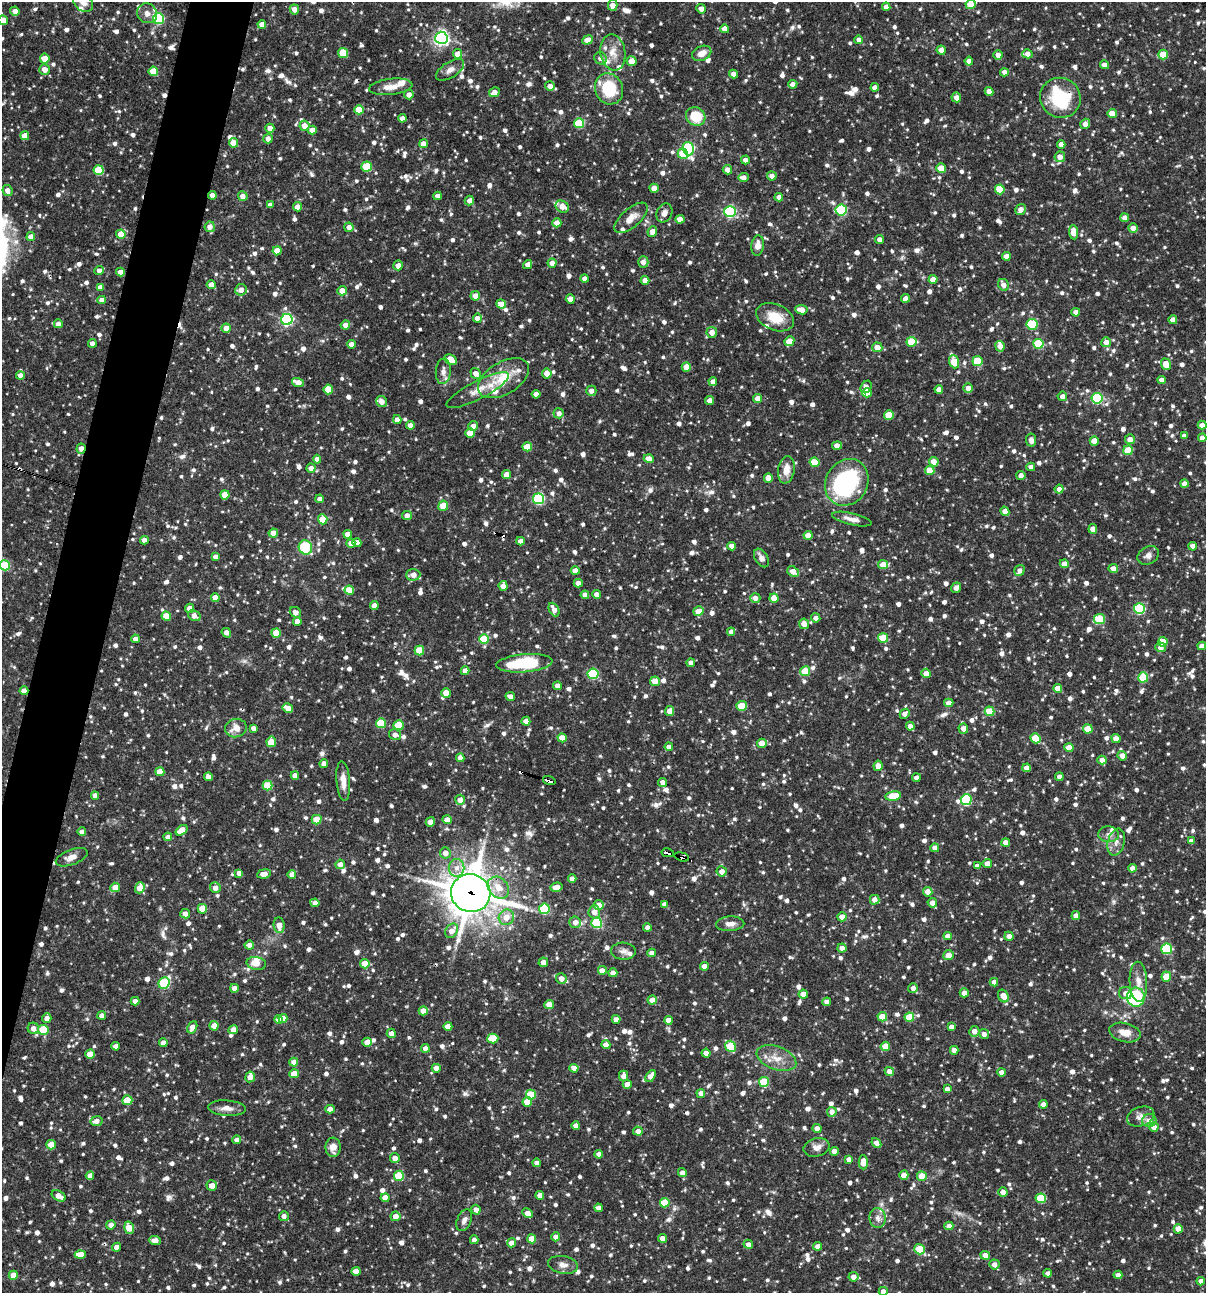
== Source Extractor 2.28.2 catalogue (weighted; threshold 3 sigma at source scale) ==
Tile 7 of 4 x 4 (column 3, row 2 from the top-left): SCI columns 2657-3860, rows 2585-3875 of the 5188 x 5168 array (HDU 1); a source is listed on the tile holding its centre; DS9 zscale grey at full resolution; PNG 1208 x 1295 px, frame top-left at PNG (2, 2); each listed source drawn as its Kron ellipse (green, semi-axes under 4 px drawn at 4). Shown black and unused: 4% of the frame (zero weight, under 3 of 4 exposures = <1% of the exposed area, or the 3 px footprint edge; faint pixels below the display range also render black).
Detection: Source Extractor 2.28.2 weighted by HDU 2 'WHT'; one run over the whole footprint, this tile lists its part. Background 0.0835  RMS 0.0039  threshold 0.0176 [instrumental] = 3 sigma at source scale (4.5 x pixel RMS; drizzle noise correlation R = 1.50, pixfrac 1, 0.05/0.05 arcsec/px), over >= 5 px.
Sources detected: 1524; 1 inside a brighter object's white glare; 10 cosmic-ray / hot-pixel residue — neither listed nor drawn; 27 inside a brighter listed object's ellipse — not listed separately; of the other 1486, all 500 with FLUX_AUTO >= 2.02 (the completeness limit of this list) listed and drawn (986 fainter detections not listed), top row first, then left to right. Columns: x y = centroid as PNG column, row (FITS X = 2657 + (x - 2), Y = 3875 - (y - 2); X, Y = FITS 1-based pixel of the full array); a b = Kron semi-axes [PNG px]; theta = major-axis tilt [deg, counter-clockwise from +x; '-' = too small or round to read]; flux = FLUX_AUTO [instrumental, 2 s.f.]
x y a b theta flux
83 2 11 8 -45 2.9
971 4 5 4 - 8.8
613 5 5 4 - 2.9
886 7 4 4 - 2.5
294 9 5 4 - 2.9
701 9 5 4 - 2.5
15 11 4 4 - 2.8
147 13 10 9 - 2.6
159 19 5 5 - 34
3 20 5 4 - 5.7
262 24 4 4 - 3.3
725 29 4 4 - 3.9
441 38 6 6 - 110
587 40 5 4 - 3.5
859 40 4 4 - 2.3
941 50 4 4 - 2.7
613 52 18 12 -80 5.5
343 53 5 5 - 13
702 53 10 7 23 4
458 54 4 4 - 4.3
1027 54 5 4 - 2.8
998 55 5 4 - 2.9
1163 55 5 4 - 9.5
600 58 6 6 - 2.1
45 59 5 5 - 6.2
632 61 5 5 - 4.2
969 61 4 4 - 3.2
1105 65 4 4 - 2.7
44 69 5 5 - 3.3
450 70 16 7 33 2.8
153 71 5 5 - 11
1004 72 4 4 - 2.2
733 74 4 4 - 2.7
793 84 4 4 - 2.3
550 86 5 5 - 2.6
391 87 22 8 7 4.5
875 87 4 4 - 2.9
609 89 16 13 -67 17
989 91 4 4 - 2.9
494 92 6 4 29 3.2
409 95 4 4 - 2.4
956 97 5 4 - 2.4
1060 98 20 20 - 24
359 110 5 4 - 7.3
1112 114 4 4 - 6.5
696 116 10 9 - 12
402 118 4 4 - 2.1
579 123 5 5 - 19
1085 124 5 5 - 2.8
304 126 5 5 - 3.9
270 128 4 4 - 3
312 130 4 4 - 3.2
25 136 4 4 - 4.6
268 139 5 4 - 2.6
233 143 5 4 - 6.3
423 144 4 4 - 3.6
1061 144 4 4 - 2.5
688 149 7 5 -72 50
683 154 5 5 - 9.2
1060 157 5 5 - 3.2
745 160 4 4 - 2.1
367 167 5 5 - 16
941 168 5 4 - 6.6
99 170 5 5 - 19
727 170 5 4 - 3
772 176 5 4 - 2.3
743 177 5 4 - 2.3
654 188 4 4 - 4.2
1000 189 5 4 - 11
7 191 6 4 -63 2.9
212 195 4 4 - 2.6
243 196 5 4 - 3.1
437 196 4 4 - 2
779 197 4 4 - 2
469 201 5 4 - 2.3
270 205 4 4 - 2.1
297 207 4 4 - 2.9
562 207 7 5 -30 3.4
1021 209 6 5 - 3
841 210 5 5 - 34
730 211 5 5 - 54
664 213 10 7 65 2.2
631 218 20 9 41 4.4
1125 218 4 4 - 3.8
680 219 4 4 - 3.7
557 223 4 4 - 3.2
210 227 5 5 - 2.8
349 227 4 4 - 2.7
1133 228 5 4 - 3.5
652 231 5 4 - 2.8
1074 232 7 4 -84 4.7
121 234 4 4 - 6.5
31 237 4 4 - 3.4
880 239 4 4 - 2.8
758 246 10 6 83 3.2
277 251 4 4 - 6.3
1006 256 4 4 - 2.8
643 262 6 5 - 2.2
552 263 4 4 - 2.5
528 264 5 4 - 2
398 265 5 5 - 2.7
99 271 5 4 - 2.7
120 272 4 4 - 3.8
585 278 4 4 - 2.5
933 279 4 4 - 3.5
645 280 4 4 - 3.3
211 285 4 4 - 3.6
1003 285 6 5 - 3
100 287 4 4 - 2.3
241 290 6 5 - 3.2
342 291 5 4 - 3.6
475 296 5 4 - 2.7
905 298 4 4 - 2.7
570 299 4 4 - 2.6
102 300 4 4 - 2.8
501 304 5 4 - 3.2
801 310 6 4 -10 3.8
1076 312 4 4 - 2.2
775 317 20 13 -23 9.3
477 318 4 4 - 2.8
287 319 5 5 - 52
1173 320 4 4 - 3.3
58 324 4 4 - 2.7
1032 324 5 5 - 20
345 325 5 4 - 2.4
226 328 4 4 - 4.2
712 332 5 5 - 3.5
789 341 5 4 - 5.3
911 342 5 5 - 14
1106 342 5 5 - 2.8
92 343 4 4 - 2.5
351 344 4 4 - 2.7
1038 344 5 5 - 22
1000 346 5 4 - 3.4
877 347 5 5 - 3.9
450 360 6 4 -28 8.5
977 361 5 5 - 14
954 362 7 4 -70 12
1166 364 6 5 - 5.8
686 367 4 4 - 4.6
443 371 13 7 85 2.5
476 374 6 4 -56 3
547 374 5 4 - 3.1
20 375 4 4 - 2.5
504 378 28 16 31 14
1162 380 4 4 - 2.5
298 382 6 4 -17 4.2
713 382 4 4 - 2.4
866 387 6 5 - 2.6
968 388 5 4 - 2.9
328 389 5 4 - 8.8
939 389 4 4 - 2.4
478 390 35 9 27 6.2
591 391 5 5 - 2.1
867 393 5 4 - 4.1
536 394 4 4 - 2.2
1062 396 5 5 - 2.3
758 398 4 4 - 4.3
1097 398 5 5 - 32
710 400 4 4 - 2.7
382 402 6 5 - 3.4
559 413 5 5 - 2.4
889 415 5 4 - 9.4
397 420 4 4 - 2.6
410 425 4 4 - 2.6
1202 425 4 4 - 2.6
473 426 5 4 - 2.5
470 433 4 4 - 7.3
1184 436 4 4 - 2.3
1202 438 4 4 - 2.7
1130 439 5 4 - 2.8
1031 440 6 5 - 2.1
1094 441 4 4 - 5.3
837 445 5 4 - 2.6
527 447 4 4 - 8.5
81 449 5 4 - 2.7
1128 450 5 5 - 12
317 459 4 4 - 2.6
649 459 5 4 - 3.5
814 462 5 4 - 8.7
934 462 5 4 - 3.9
1031 467 4 4 - 2.7
311 468 4 4 - 2.7
786 470 14 8 81 5
930 470 5 4 - 5.9
506 474 4 4 - 2.6
1021 475 4 4 - 2.3
768 478 4 4 - 5
847 482 24 21 58 48
1184 484 4 4 - 2.5
1059 489 4 4 - 2.5
225 495 4 4 - 6.9
320 499 4 4 - 2
539 499 5 5 - 44
443 506 5 5 - 8.3
1005 511 5 4 - 2.9
407 516 5 4 - 2.6
323 519 5 4 - 7.6
852 519 20 6 -13 2.9
1093 529 5 4 - 3.5
273 533 4 4 - 4.7
348 534 4 4 - 3.6
808 535 4 4 - 4.8
144 540 4 4 - 2.7
520 541 4 4 - 2.6
351 543 4 4 - 2.9
357 543 4 4 - 3
732 546 4 4 - 2.9
1193 546 4 4 - 2.4
305 547 7 6 - 18
1148 555 11 8 30 2.3
215 557 4 4 - 2.1
761 558 10 6 -58 2.5
1064 564 4 4 - 2.5
5 565 5 5 - 24
883 565 5 4 - 5.7
1113 568 5 4 - 2.7
575 571 4 4 - 3.1
1019 571 6 5 - 2.5
793 572 6 4 -37 3.2
413 575 7 6 - 3.6
578 583 4 4 - 2.7
503 586 5 4 - 3.4
956 588 5 5 - 2.4
349 590 5 4 - 5.8
596 594 4 4 - 2.3
585 595 4 4 - 3.2
215 597 4 4 - 3.2
755 598 5 5 - 2.5
774 598 4 4 - 5.5
374 605 4 4 - 2.8
189 608 4 4 - 2.7
554 609 7 5 -65 2.9
1139 609 5 5 - 37
698 611 5 4 - 5.5
295 612 6 5 - 2.1
166 616 4 4 - 7
194 616 6 5 - 3.1
816 618 4 4 - 2.2
1100 619 5 5 - 17
297 621 4 4 - 3.5
804 624 5 5 - 3.9
731 632 4 4 - 2.2
226 633 5 4 - 2.6
276 633 5 4 - 7.1
883 638 5 4 - 11
135 639 4 4 - 2.8
484 639 5 5 - 16
1163 642 5 5 - 7
1202 646 4 4 - 2.7
1161 647 5 5 - 2.5
419 650 5 5 - 13
524 663 28 9 4 27
691 663 4 4 - 2.5
465 671 4 4 - 3.2
805 671 5 5 - 11
926 673 5 4 - 3.1
593 674 5 5 - 32
1143 677 5 5 - 15
655 681 5 5 - 4.2
557 686 4 4 - 2.7
1058 688 4 4 - 4.8
24 691 4 4 - 2.7
446 693 5 4 - 6.2
510 696 5 4 - 2.6
949 703 4 4 - 2.7
742 706 5 5 - 13
288 708 5 4 - 4
670 711 5 4 - 3.1
989 711 5 4 - 10
905 714 5 4 - 2.1
526 721 4 4 - 3.9
381 723 5 5 - 14
399 725 5 5 - 13
910 726 4 4 - 3
236 728 11 9 12 4.7
253 728 4 4 - 2.1
963 729 5 5 - 2.9
1088 729 5 4 - 8.4
395 735 6 5 - 2.5
562 738 4 4 - 4.5
1035 738 5 4 - 10
1116 738 5 4 - 2.8
271 742 5 4 - 8.5
762 743 5 4 - 4.9
669 747 4 4 - 2.3
1069 748 4 4 - 5.2
1122 756 5 4 - 2.7
460 758 4 4 - 2.5
1102 760 4 4 - 3.1
324 764 4 4 - 2.5
878 766 5 4 - 3.2
1027 768 4 4 - 3
160 772 4 4 - 5.2
295 775 4 4 - 3.1
208 777 4 4 - 2.3
1059 777 4 4 - 2.5
916 778 4 4 - 2.3
549 780 6 3 -17 15
343 781 20 6 -85 4.5
663 782 4 4 - 2.3
268 785 5 5 - 15
95 796 4 4 - 2.8
893 796 8 5 10 12
460 800 5 5 - 2.8
966 800 5 5 - 34
317 820 5 4 - 9.7
447 820 4 4 - 3
430 822 5 4 - 5.2
181 830 7 4 35 5.6
82 832 4 4 - 2.4
1109 834 10 8 -3 2.2
168 837 4 4 - 2.6
1192 841 4 4 - 2.7
1006 842 4 4 - 3.6
1116 842 14 8 75 2.9
935 848 4 4 - 2.6
445 853 5 5 - 3.3
668 853 6 3 -12 42
72 857 16 7 20 3.4
682 857 7 3 -15 66
340 864 5 4 - 2.8
987 864 4 4 - 3.3
977 866 4 4 - 2.2
457 868 9 8 - 2.8
1132 868 4 4 - 2.6
722 871 5 5 - 2.9
239 873 4 4 - 2.1
264 874 7 4 7 3
292 874 4 4 - 3.1
572 879 4 4 - 2.2
115 887 5 4 - 4.9
556 887 6 4 17 3.3
140 888 6 5 - 4.8
215 888 5 5 - 2.7
498 888 12 9 -46 5.2
928 892 5 4 - 3.8
471 893 20 19 - 1000
875 900 5 4 - 2.9
315 903 4 4 - 2.6
932 903 5 4 - 2.7
664 904 4 4 - 2
599 905 5 5 - 3.8
202 909 5 4 - 10
544 909 5 5 - 21
594 912 7 5 86 3.4
185 914 5 4 - 2.8
1076 916 4 4 - 2.3
506 917 8 7 - 4.4
842 917 4 4 - 3.6
575 922 6 5 - 2.3
597 923 5 5 - 27
730 924 14 7 2 2.7
279 925 8 5 -84 3.9
647 927 4 4 - 2
452 931 8 6 56 4
948 936 4 4 - 3.3
1009 936 4 4 - 2.5
249 945 5 4 - 2.7
842 948 4 4 - 2.9
1167 949 5 5 - 29
623 951 12 8 -2 2.1
652 953 4 4 - 2.1
948 955 5 5 - 3.9
543 962 5 4 - 2.6
256 963 10 6 -10 4.1
365 964 4 4 - 8.1
704 966 4 4 - 2.7
602 970 5 5 - 2.7
613 973 4 4 - 2.5
1166 977 5 4 - 8.9
561 979 5 5 - 3.2
994 982 4 4 - 2.3
1138 982 20 9 -88 4.1
164 983 6 5 - 30
234 988 4 4 - 2.5
913 988 5 5 - 2.2
964 993 4 4 - 2.8
1125 993 6 6 - 2.2
803 994 4 4 - 4.6
1003 996 7 5 -60 4.6
1136 997 9 9 - 38
652 1000 4 4 - 4
135 1001 4 4 - 2.4
827 1002 4 4 - 2.4
549 1005 4 4 - 5.1
423 1011 4 4 - 4.9
102 1015 4 4 - 2.1
882 1017 4 4 - 7.5
909 1017 5 4 - 11
47 1018 5 4 - 2.2
283 1018 4 4 - 3.7
616 1019 4 4 - 2.6
279 1020 4 4 - 2.7
668 1020 4 4 - 3.9
214 1026 5 4 - 3.8
448 1026 4 4 - 4.7
192 1027 6 4 61 3.3
951 1027 4 4 - 2.5
33 1028 6 5 - 3.1
43 1030 5 5 - 15
233 1030 5 4 - 2.9
974 1031 5 5 - 2.9
391 1033 5 4 - 3.2
1125 1033 16 9 -14 4.7
984 1034 5 4 - 2.1
493 1038 5 5 - 11
367 1042 4 4 - 4.3
163 1043 4 4 - 2.8
606 1045 4 4 - 3.3
115 1046 4 4 - 2.2
731 1046 6 5 - 18
885 1046 5 4 - 8
425 1048 4 4 - 2.5
954 1050 4 4 - 2.8
706 1053 4 4 - 4.3
90 1054 4 4 - 5.8
776 1058 20 11 -20 6.1
294 1062 4 4 - 2.8
436 1068 4 4 - 3.5
574 1068 4 4 - 3.1
889 1071 4 4 - 2.7
1002 1072 4 4 - 2.5
294 1074 4 4 - 5.2
624 1076 5 4 - 2.9
651 1076 7 4 55 3
250 1077 5 5 - 3
764 1082 5 5 - 15
627 1084 4 4 - 3.5
947 1089 4 4 - 2.4
701 1093 4 4 - 2.8
531 1095 5 5 - 11
127 1100 5 5 - 11
527 1102 5 5 - 7.5
1043 1104 4 4 - 2.7
227 1108 19 7 -4 3.1
330 1109 4 4 - 2.7
832 1112 5 5 - 2.9
1141 1117 14 9 19 3
96 1121 6 5 - 2.4
1149 1121 7 6 - 3.6
576 1126 4 4 - 2.5
1154 1127 4 4 - 2.7
817 1128 4 4 - 2.6
638 1131 5 4 - 2.6
237 1140 4 4 - 2.3
876 1143 5 4 - 2.7
51 1145 5 4 - 6.3
333 1147 9 7 88 3.3
817 1147 13 9 13 2.9
834 1151 4 4 - 3
599 1154 4 4 - 2.5
395 1158 5 5 - 2.7
849 1159 4 4 - 2.3
863 1162 7 4 -89 5.6
537 1163 4 4 - 2.4
682 1173 4 4 - 2.5
904 1175 4 4 - 4.1
90 1176 4 4 - 2.6
399 1176 5 5 - 17
922 1176 5 4 - 7
212 1185 5 5 - 2.8
1003 1192 4 4 - 2.8
540 1195 4 4 - 3.2
59 1196 7 5 -28 3.4
385 1198 4 4 - 3.9
1041 1198 5 5 - 18
665 1203 5 5 - 10
598 1208 4 4 - 2.3
476 1210 5 4 - 2.5
527 1213 5 4 - 3.1
284 1216 5 5 - 2
395 1216 5 5 - 2.9
877 1218 10 8 -87 2.2
464 1220 11 7 66 2.2
111 1225 5 4 - 2.5
949 1226 4 4 - 2.9
129 1228 6 4 -72 7
1178 1229 4 4 - 4
556 1237 4 4 - 3.1
662 1238 4 4 - 2.8
532 1239 4 4 - 5.7
474 1240 4 4 - 2.5
155 1241 6 4 -5 2.8
511 1243 4 4 - 2.7
748 1244 5 4 - 2.3
818 1246 4 4 - 2.8
117 1247 4 4 - 2.6
920 1249 5 5 - 15
80 1254 5 4 - 5
985 1255 5 4 - 3.4
994 1264 5 5 - 2.3
563 1265 15 9 -10 2.6
356 1271 4 4 - 3.8
1048 1273 4 4 - 2.4
13 1275 4 4 - 5.1
1118 1275 4 4 - 2.3
853 1277 5 4 - 2.8
1201 1281 4 4 - 2.4
883 1291 4 4 - 2.6
Overlapping masked pixels (flux is a lower limit): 8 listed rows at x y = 1060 98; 212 195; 81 449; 24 691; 549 780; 668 853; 682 857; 471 893
Isophote crosses this tile's border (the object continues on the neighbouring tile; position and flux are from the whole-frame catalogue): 5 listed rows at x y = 83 2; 971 4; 3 20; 5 565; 883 1291